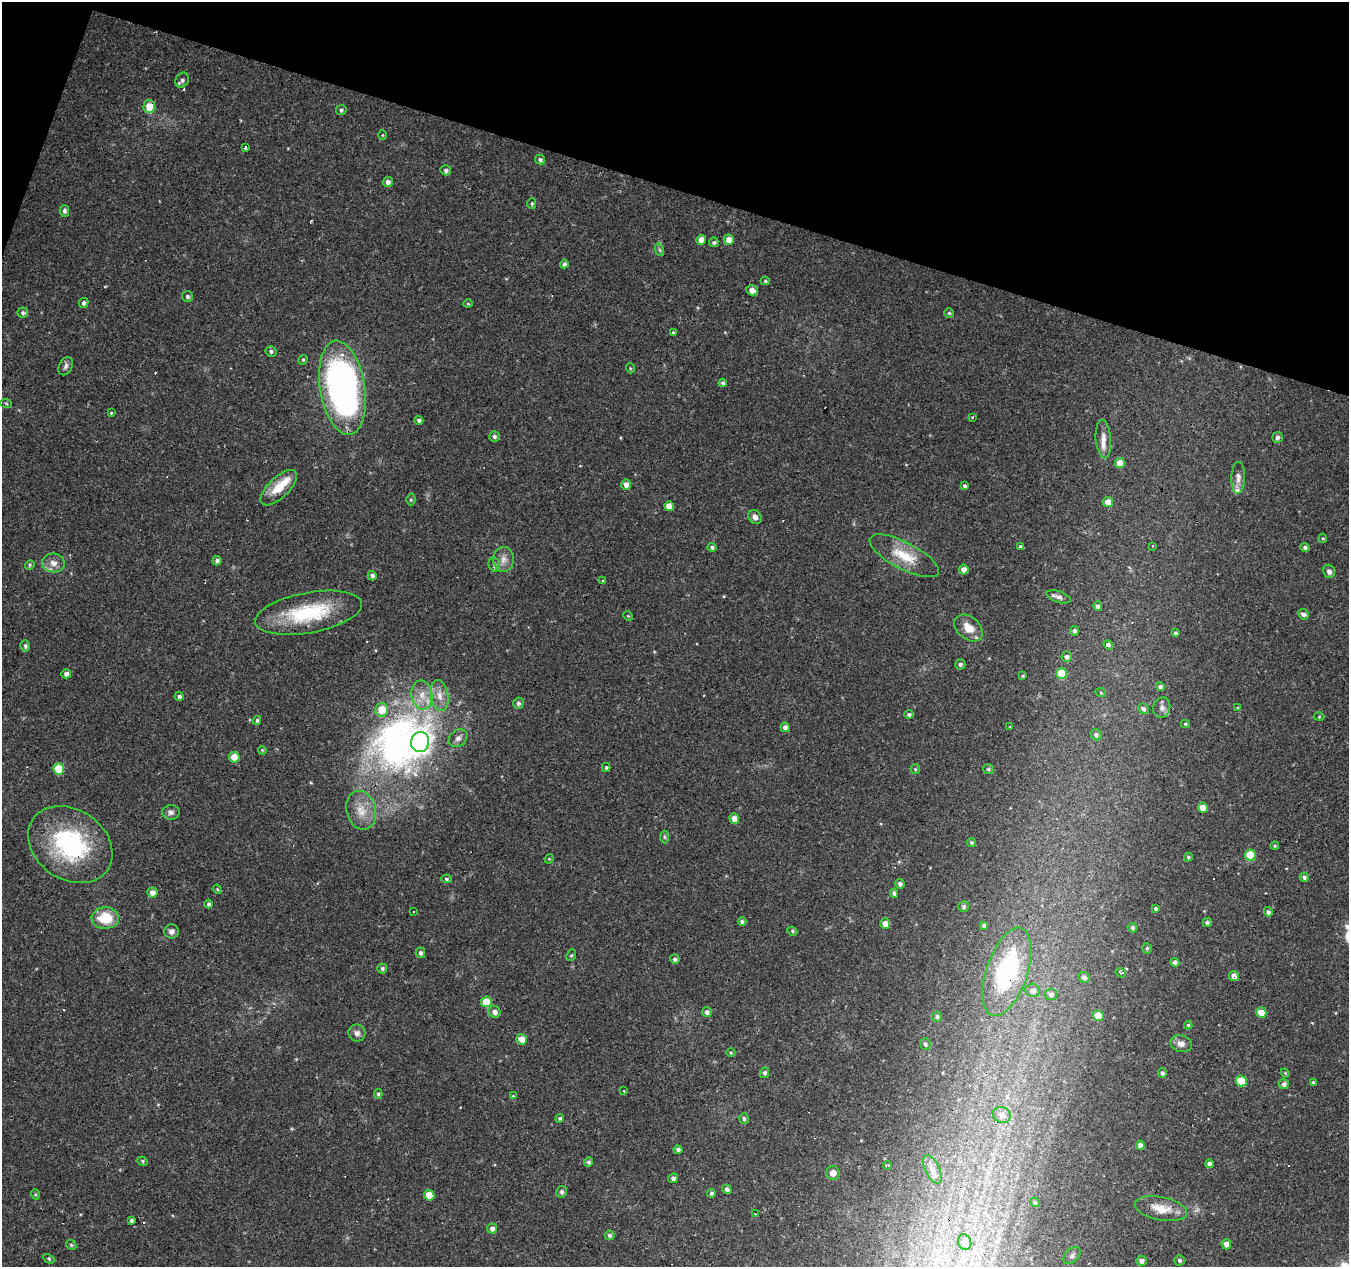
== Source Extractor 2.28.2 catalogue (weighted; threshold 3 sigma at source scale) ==
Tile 2 of 4 x 4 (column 2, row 1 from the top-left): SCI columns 1351-2697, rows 4070-5334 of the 5390 x 5544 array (HDU 1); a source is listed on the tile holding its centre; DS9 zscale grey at full resolution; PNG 1351 x 1269 px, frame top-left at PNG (2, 2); each listed source drawn as its Kron ellipse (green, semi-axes under 4 px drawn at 4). Shown black and unused: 16% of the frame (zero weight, under 2 of 3 exposures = <1% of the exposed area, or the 3 px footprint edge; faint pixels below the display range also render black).
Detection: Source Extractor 2.28.2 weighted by HDU 2 'WHT'; one run over the whole footprint, this tile lists its part. Background 0.0474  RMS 0.0037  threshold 0.0168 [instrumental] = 3 sigma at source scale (4.5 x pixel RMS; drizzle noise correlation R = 1.50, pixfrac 1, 0.0396/0.0396 arcsec/px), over >= 5 px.
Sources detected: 206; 1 inside a brighter object's white glare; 10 cosmic-ray / hot-pixel residue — neither listed nor drawn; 2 inside a brighter listed object's ellipse — not listed separately; the other 193 listed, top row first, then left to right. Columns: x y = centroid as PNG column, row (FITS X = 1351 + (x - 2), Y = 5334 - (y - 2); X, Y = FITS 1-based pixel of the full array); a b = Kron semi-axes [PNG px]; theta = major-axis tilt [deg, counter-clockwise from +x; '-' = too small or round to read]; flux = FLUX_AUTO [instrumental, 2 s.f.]
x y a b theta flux
182 80 8 6 58 1.2
149 106 6 6 - 6.5
341 110 5 5 - 0.74
382 135 5 3 - 0.33
246 147 3 3 - 2.4
540 160 5 4 - 0.78
446 170 5 5 - 0.96
388 182 5 5 - 1.5
532 204 5 4 - 0.54
64 211 5 5 - 1
701 240 5 4 - 3.2
729 240 5 5 - 3.8
714 242 5 5 - 0.83
660 250 6 4 -70 0.58
564 264 4 4 - 0.84
765 281 4 4 - 0.52
752 290 6 5 - 2.3
187 296 5 5 - 0.86
84 303 5 4 - 0.91
468 304 5 3 - 0.34
23 313 5 5 - 0.75
949 313 5 5 - 0.56
673 333 3 3 - 2.6
271 351 5 5 - 0.79
303 360 5 4 - 0.47
66 366 10 6 64 1.2
630 368 5 3 - 0.36
723 383 4 3 - 0.84
342 388 48 22 -80 150
6 403 6 3 -20 0.42
111 413 4 4 - 0.36
973 418 3 3 - 1
419 420 4 4 - 0.84
494 436 5 5 - 0.93
1278 437 5 5 - 1.1
1103 439 19 7 -86 3.3
1120 463 5 5 - 4.5
1238 478 16 7 88 2.1
626 484 5 5 - 1.9
965 486 4 3 - 0.85
279 488 23 10 44 8.5
411 499 6 4 -89 0.53
1108 502 5 5 - 4.4
669 506 5 4 - 3.3
755 517 7 6 - 1.5
1323 538 5 4 - 0.43
1152 546 4 2 - 0.39
712 547 4 4 - 0.7
1020 547 4 3 - 1.7
1305 547 5 4 - 0.91
904 556 38 13 -27 10
504 559 12 10 88 2.7
217 561 5 4 - 0.9
53 563 11 9 -8 2.9
494 564 7 5 -76 0.92
30 565 5 4 - 0.5
964 569 5 5 - 2.5
1329 571 7 5 -73 1.3
372 576 5 4 - 1.1
603 581 4 4 - 0.46
1058 597 12 5 -18 1.3
1098 606 5 4 - 1.1
309 613 54 20 10 28
1304 614 5 5 - 1.3
628 616 5 4 - 0.38
968 628 16 11 -41 5.1
1074 631 4 4 - 0.94
1175 633 4 4 - 0.61
1108 645 5 4 - 1
25 646 6 4 -76 0.84
1067 657 5 5 - 1.3
960 664 5 5 - 0.86
1062 673 5 5 - 12
66 674 5 4 - 1.8
1023 676 3 3 - 0.43
1160 687 4 4 - 0.87
1101 693 5 3 - 0.31
422 695 15 10 -80 4.8
439 695 15 9 -82 3.9
179 696 4 4 - 1
518 703 5 5 - 0.92
1162 708 10 8 77 1.6
1238 708 3 3 - 0.35
1143 709 5 5 - 0.99
382 710 7 6 - 6.6
909 714 4 4 - 0.78
1319 717 5 3 - 0.36
257 720 4 3 - 0.69
1185 724 4 4 - 0.55
785 727 5 4 - 1.7
1010 727 4 3 - 0.3
1096 735 6 5 - 0.92
458 738 10 8 39 1.8
420 742 10 9 - 140
262 750 4 3 - 0.34
234 757 5 5 - 6.4
606 767 4 3 - 0.54
59 769 5 5 - 11
915 769 5 4 - 0.45
988 769 5 5 - 0.77
1203 808 5 5 - 5
361 810 19 14 -75 6.7
171 812 9 7 -3 1.3
734 818 5 4 - 3.1
664 837 6 4 -88 0.53
971 842 4 4 - 0.7
70 845 45 35 -35 44
1275 846 4 4 - 0.44
1250 855 5 5 - 12
1188 857 4 4 - 0.62
549 859 5 4 - 0.38
1304 877 4 4 - 0.91
446 879 5 4 - 0.61
900 884 5 5 - 1.2
217 889 5 4 - 0.36
152 892 5 5 - 2.4
894 893 4 4 - 1.1
209 904 4 4 - 0.81
964 907 5 5 - 0.84
1156 909 4 3 - 0.71
414 911 3 3 - 0.41
1268 912 5 4 - 0.99
105 918 13 11 3 11
742 922 4 4 - 0.85
1207 922 4 4 - 0.86
885 924 5 5 - 3.7
984 926 4 3 - 0.87
1132 928 5 4 - 0.84
171 931 7 7 - 1.7
792 931 5 4 - 0.54
1147 948 5 4 - 0.53
420 953 5 4 - 0.94
571 955 6 4 66 0.56
675 959 5 4 - 0.95
1175 962 4 4 - 1.4
382 968 5 5 - 0.89
1007 972 46 20 72 43
1121 973 5 4 - 0.84
1234 976 5 5 - 2.3
1084 977 6 5 - 1.2
1032 990 7 6 - 1.6
1051 994 6 5 - 1.2
486 1002 5 5 - 7.3
494 1012 6 5 - 1.7
707 1012 5 4 - 1.2
1261 1013 5 5 - 4.5
937 1016 5 5 - 0.87
1098 1016 5 5 - 8.6
1188 1025 4 4 - 0.45
357 1033 9 8 - 1.7
522 1039 5 5 - 3.7
925 1044 6 5 - 0.93
1181 1044 11 8 -18 2.1
731 1052 4 3 - 0.36
765 1073 5 4 - 0.91
1162 1073 5 4 - 1
1285 1073 4 4 - 0.37
1241 1081 5 5 - 9.7
1313 1083 4 3 - 0.78
1284 1084 5 5 - 1.4
624 1091 3 2 - 0.5
378 1094 5 4 - 0.59
513 1096 4 4 - 0.38
1002 1115 9 8 - 2.9
560 1118 4 4 - 0.71
744 1119 5 4 - 0.83
1140 1145 4 4 - 1.8
678 1150 4 4 - 1.1
143 1161 5 4 - 0.53
589 1162 5 4 - 0.76
1209 1164 4 4 - 1.1
888 1165 4 2 - 0.45
932 1169 15 7 -64 2.2
833 1173 7 6 - 2.1
673 1178 5 5 - 1.1
727 1189 5 4 - 0.94
561 1192 6 5 - 0.91
711 1193 4 4 - 0.72
35 1194 5 3 - 0.41
429 1195 5 5 - 6.8
1035 1202 5 4 - 0.5
1161 1209 26 11 -11 7
755 1214 2 2 - 0.42
131 1220 4 4 - 0.81
492 1228 5 5 - 1.4
610 1235 5 4 - 0.88
965 1242 8 6 -69 1.7
1226 1244 5 4 - 2.8
71 1245 5 4 - 0.53
1072 1255 10 6 45 1.2
49 1259 6 4 -30 0.53
1179 1260 5 5 - 0.95
1142 1261 5 5 - 1.3
Overlapping masked pixels (flux is a lower limit): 4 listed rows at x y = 149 106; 70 845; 1007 972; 1234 976